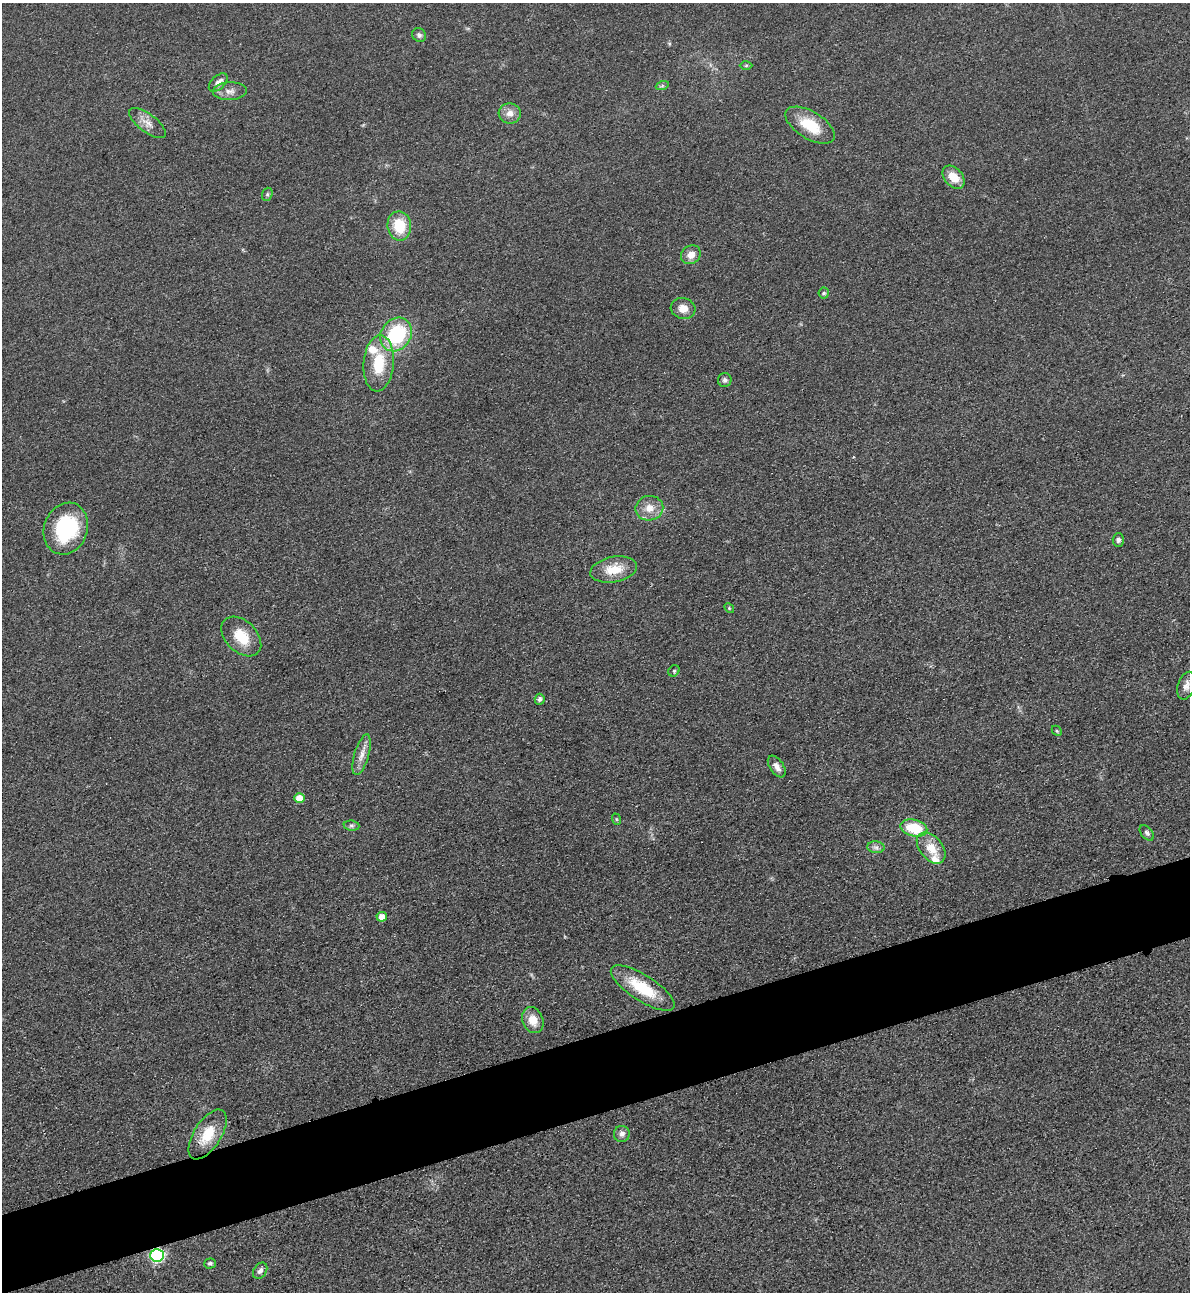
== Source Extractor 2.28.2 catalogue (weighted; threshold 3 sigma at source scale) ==
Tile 7 of 4 x 4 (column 3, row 2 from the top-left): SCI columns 2659-3846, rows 2607-3896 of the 5195 x 5212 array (HDU 1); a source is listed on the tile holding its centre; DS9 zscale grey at full resolution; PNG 1192 x 1294 px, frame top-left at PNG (2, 3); each listed source drawn as its Kron ellipse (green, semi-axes under 4 px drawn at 4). Shown black and unused: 6% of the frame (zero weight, under 3 of 4 exposures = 3% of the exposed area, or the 3 px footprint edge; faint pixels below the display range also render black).
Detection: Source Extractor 2.28.2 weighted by HDU 2 'WHT'; one run over the whole footprint, this tile lists its part. Background 0.0675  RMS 0.0084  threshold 0.0378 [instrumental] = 3 sigma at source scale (4.5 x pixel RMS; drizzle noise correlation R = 1.50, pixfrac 1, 0.05/0.05 arcsec/px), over >= 5 px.
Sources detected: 46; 2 inside a brighter listed object's ellipse — not listed separately; the other 44 listed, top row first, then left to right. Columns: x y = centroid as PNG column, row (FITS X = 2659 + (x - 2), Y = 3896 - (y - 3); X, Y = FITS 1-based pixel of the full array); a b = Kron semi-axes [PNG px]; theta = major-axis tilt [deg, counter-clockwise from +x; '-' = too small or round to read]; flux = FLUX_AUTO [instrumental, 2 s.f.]
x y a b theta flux
419 35 7 6 - 2.4
746 65 6 4 2 1
218 83 11 6 43 5.5
662 86 6 4 19 1.4
230 91 17 9 2 6.3
510 113 11 10 - 6.4
148 123 22 9 -37 7.9
810 125 28 13 -31 26
954 177 13 9 -48 13
267 194 7 5 70 1.7
399 226 15 11 -81 25
691 255 10 9 - 7.3
824 293 5 5 - 1.3
683 308 12 10 -13 8.1
396 334 18 15 54 62
379 363 28 15 85 32
725 380 7 7 - 2.4
649 508 14 12 11 10
66 529 26 21 70 67
1118 540 7 5 89 2.3
614 569 23 13 10 19
729 608 5 4 - 1.1
241 637 23 15 -45 21
674 671 6 5 - 1.5
1186 686 14 8 72 5.4
540 699 5 5 - 2.7
1057 731 6 4 -46 1.1
362 755 21 7 74 7.6
777 766 12 6 -55 4.7
299 798 5 5 - 11
616 819 6 3 -71 0.93
351 826 8 5 -6 1.9
914 828 13 8 -13 30
1147 833 9 5 -50 2.2
876 847 8 6 -8 2.8
931 848 18 11 -51 16
382 917 5 4 - 7.4
643 988 37 13 -33 35
533 1020 13 10 -68 11
208 1134 28 13 58 24
622 1134 8 8 - 3.9
157 1255 6 6 - 140
210 1263 6 5 - 1.9
260 1271 9 6 56 3.5
Overlapping masked pixels (flux is a lower limit): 1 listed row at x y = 157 1255